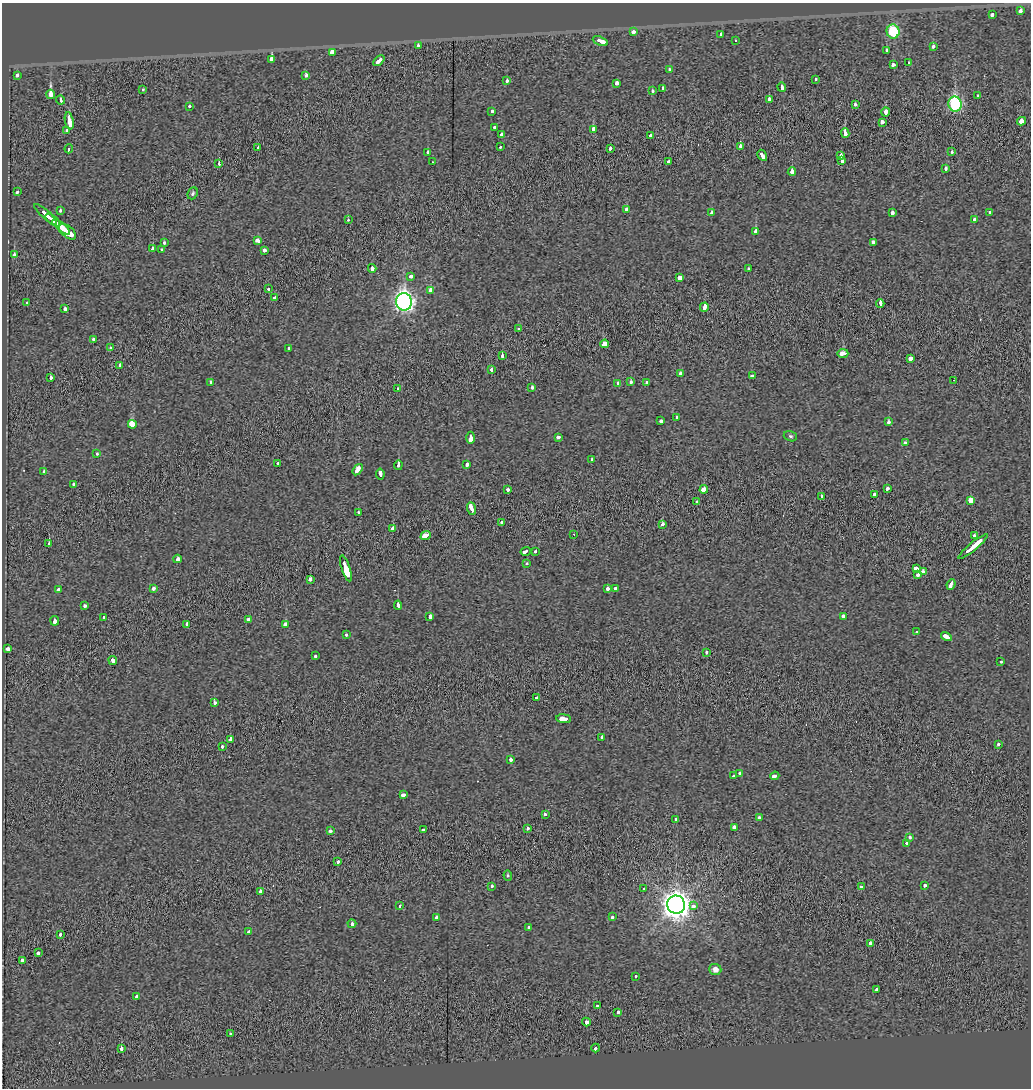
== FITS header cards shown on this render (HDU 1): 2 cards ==
NAXIS1  =                 1029
NAXIS2  =                 1086

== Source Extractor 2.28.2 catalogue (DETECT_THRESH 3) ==
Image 1029 x 1086 px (HDU 1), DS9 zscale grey, 1 PNG px = 1 image px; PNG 1033 x 1090 px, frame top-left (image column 1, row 1086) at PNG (2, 3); each listed source drawn as its Kron ellipse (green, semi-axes under 4 px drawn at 4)
Background -0.0092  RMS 0.54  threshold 1.62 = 3 sigma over >= 5 px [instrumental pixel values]
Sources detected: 226; all 226 listed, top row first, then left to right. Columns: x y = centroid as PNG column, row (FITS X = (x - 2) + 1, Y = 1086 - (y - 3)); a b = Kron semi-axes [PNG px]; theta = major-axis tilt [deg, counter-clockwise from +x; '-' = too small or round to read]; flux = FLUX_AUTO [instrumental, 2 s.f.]
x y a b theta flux
1020 11 4 3 - 490
992 15 4 3 - 270
893 31 7 6 - 2300
634 32 4 3 - 450
721 34 4 3 - 330
735 40 3 2 - 20
600 41 8 3 -21 1200
418 46 3 3 - 220
933 46 3 3 - 190
887 51 4 3 - 520
332 52 4 4 - 1400
271 59 4 3 - 1500
379 61 6 3 45 640
909 63 3 3 - 150
893 65 3 3 - 330
669 69 3 3 - 110
17 75 4 3 - 260
306 76 4 3 - 250
815 79 3 3 - 150
507 81 3 3 - 220
617 83 3 3 - 940
782 87 4 3 - 610
663 88 4 3 - 110
143 89 3 3 - 140
652 91 3 3 - 120
50 94 5 3 - 2900
978 96 4 3 - 480
769 99 3 3 - 270
60 100 4 3 - 570
855 104 3 3 - 320
955 104 7 6 - 4900
189 106 3 3 - 250
492 111 3 3 - 160
885 112 4 3 - 570
69 121 9 3 -80 2000
1021 121 4 3 - 3400
882 122 3 3 - 1000
494 127 3 3 - 310
593 129 4 3 - 780
67 130 3 3 - 270
845 133 5 3 - 1500
502 135 4 3 - 780
650 136 4 3 - 510
740 146 3 3 - 320
500 147 3 3 - 220
258 148 3 2 - 350
610 148 3 3 - 290
69 149 4 3 - 880
427 152 3 3 - 300
952 152 3 3 - 160
762 155 6 3 -59 720
841 155 4 3 - 290
669 161 3 3 - 240
842 161 3 3 - 290
432 162 3 2 - 42
219 164 3 2 - 220
946 169 4 3 - 370
792 172 4 3 - 640
18 191 3 3 - 1500
193 193 6 5 - 70
626 209 3 3 - 200
60 211 3 3 - 330
892 212 4 3 - 470
990 212 3 3 - 260
712 213 4 3 - 280
46 214 14 3 -41 2100
974 219 3 3 - 140
53 220 9 2 -39 1600
348 220 3 3 - 140
61 227 11 3 -39 2200
756 231 3 3 - 380
67 232 10 5 -40 2600
257 241 4 3 - 410
164 242 3 3 - 150
873 242 4 3 - 170
153 249 3 3 - 200
162 249 3 3 - 120
264 250 3 3 - 200
14 255 4 3 - 530
372 268 4 3 - 530
748 269 3 3 - 150
411 276 3 3 - 540
679 278 3 3 - 1200
268 289 3 3 - 290
430 290 3 3 - 740
275 298 4 3 - 340
404 302 9 8 - 15000
27 303 4 3 - 290
880 304 4 3 - 800
704 307 5 3 - 2200
65 309 3 3 - 230
518 329 3 3 - 70
93 339 3 3 - 260
604 344 4 3 - 1700
110 348 3 3 - 180
289 348 3 3 - 230
843 353 5 4 - 670
502 356 4 3 - 320
910 359 4 3 - 850
120 366 3 3 - 610
491 369 3 3 - 230
680 373 4 3 - 370
752 376 4 3 - 320
50 378 3 3 - 260
954 380 2 2 - 18
211 382 3 3 - 190
631 382 3 3 - 460
647 382 3 3 - 300
618 383 3 3 - 300
532 387 3 3 - 160
398 389 3 2 - 160
677 418 3 3 - 240
661 421 3 3 - 280
889 422 3 3 - 310
132 424 4 3 - 5300
790 436 7 5 -17 69
558 437 3 3 - 370
471 438 6 3 -90 860
905 443 3 3 - 410
97 454 3 3 - 130
592 459 3 3 - 200
278 463 3 3 - 230
467 464 4 3 - 400
398 465 5 3 - 220
358 470 6 3 53 1400
44 472 4 3 - 210
380 474 5 3 - 560
74 484 3 3 - 270
887 488 4 3 - 330
704 489 4 3 - 9600
508 490 3 3 - 310
875 495 4 3 - 740
821 496 3 3 - 280
971 500 4 4 - 1500
696 502 3 3 - 200
472 509 6 3 -67 1400
358 512 3 3 - 160
502 522 3 3 - 610
662 525 4 3 - 420
393 529 3 3 - 1800
574 534 3 3 - 40
974 535 3 3 - 170
426 536 5 3 - 3400
49 544 3 3 - 1300
973 546 18 3 39 3300
526 551 5 3 - 670
536 551 3 3 - 210
177 559 4 3 - 310
527 564 3 3 - 130
346 568 13 3 -72 13000
916 568 4 3 - 820
923 572 4 3 - 280
918 575 3 3 - 330
310 579 3 3 - 450
951 584 5 3 - 920
153 588 3 3 - 370
616 588 4 3 - 410
608 589 3 3 - 420
58 590 4 3 - 440
398 605 5 3 - 240
84 606 3 3 - 160
843 616 4 3 - 320
104 617 3 3 - 83
430 617 4 3 - 390
249 620 4 3 - 520
55 621 5 3 - 650
187 624 4 3 - 290
286 624 4 3 - 510
917 632 3 3 - 74
346 635 3 3 - 200
946 636 6 3 -29 1400
8 649 4 3 - 510
706 652 3 3 - 240
315 656 3 3 - 120
113 660 4 3 - 490
1001 662 3 3 - 150
536 698 3 3 - 140
214 703 3 3 - 230
564 719 7 3 -6 1300
602 737 4 3 - 320
230 739 4 3 - 650
998 744 3 3 - 180
222 746 3 3 - 160
511 759 3 3 - 540
740 774 3 3 - 570
733 776 3 3 - 140
775 776 4 3 - 700
403 795 4 3 - 340
545 814 3 3 - 220
759 818 3 3 - 530
675 819 4 3 - 390
734 827 3 3 - 970
527 828 3 3 - 240
330 830 3 3 - 350
423 830 3 3 - 200
910 838 3 3 - 280
907 843 3 3 - 1100
338 862 3 3 - 150
508 875 5 4 - 54
925 885 3 3 - 300
492 886 3 3 - 180
861 887 4 3 - 450
644 889 3 3 - 180
261 891 3 3 - 270
676 905 9 9 - 44000
400 906 3 3 - 590
694 906 4 3 - 310
437 917 4 3 - 450
613 917 3 3 - 230
352 924 4 3 - 700
529 927 3 3 - 160
249 932 3 3 - 390
60 934 3 3 - 220
870 944 4 3 - 430
38 953 4 3 - 300
22 960 3 3 - 490
715 969 6 5 - 240
635 976 3 3 - 130
877 990 4 3 - 370
136 996 3 3 - 430
597 1006 3 3 - 200
618 1012 4 3 - 130
586 1022 4 3 - 1300
230 1033 3 3 - 140
121 1048 4 3 - 390
596 1048 4 3 - 390